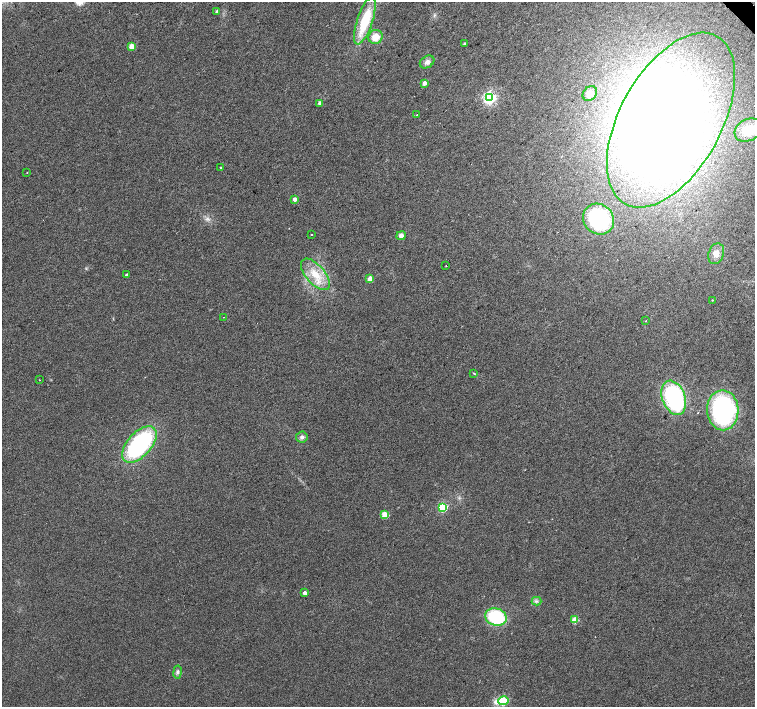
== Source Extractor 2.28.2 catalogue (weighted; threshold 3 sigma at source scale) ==
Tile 10 of 4 x 4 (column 2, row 3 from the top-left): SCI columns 1511-3015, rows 1628-3036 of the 6026 x 6007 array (HDU 1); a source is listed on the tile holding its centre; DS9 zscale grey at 2 x 2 block average (1 PNG px = mean of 2 x 2 image px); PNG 757 x 709 px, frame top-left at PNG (2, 2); each listed source drawn as its Kron ellipse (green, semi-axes under 4 px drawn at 4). Shown black and unused: <1% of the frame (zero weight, under 2 of 3 exposures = <1% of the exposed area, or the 3 px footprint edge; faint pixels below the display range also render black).
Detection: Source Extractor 2.28.2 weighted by HDU 2 'WHT'; one run over the whole footprint, this tile lists its part. Background 0.0157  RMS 0.0077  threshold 0.0345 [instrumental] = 3 sigma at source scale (4.5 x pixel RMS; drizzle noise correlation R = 1.50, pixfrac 1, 0.0396/0.0396 arcsec/px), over >= 5 px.
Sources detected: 43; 1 inside a brighter object's white glare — neither listed nor drawn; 1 inside a brighter listed object's ellipse — not listed separately; the other 41 listed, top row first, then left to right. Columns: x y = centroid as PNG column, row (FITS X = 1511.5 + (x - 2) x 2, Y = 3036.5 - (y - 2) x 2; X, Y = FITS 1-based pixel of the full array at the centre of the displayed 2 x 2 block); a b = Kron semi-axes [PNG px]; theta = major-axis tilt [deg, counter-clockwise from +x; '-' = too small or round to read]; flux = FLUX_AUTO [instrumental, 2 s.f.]
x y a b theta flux
217 11 4 3 - 2.5
365 21 25 7 72 76
375 37 7 6 - 21
464 44 3 2 - 2.6
132 46 3 3 - 35
427 62 8 5 33 7.6
424 83 3 2 - 13
590 93 8 6 50 11
489 98 4 4 - 400
320 103 3 3 - 7.5
417 114 2 2 - 1.9
671 120 96 50 61 1800
748 130 14 10 28 42
221 167 3 2 - 1.1
27 173 2 2 - 1.1
295 199 3 2 - 11
599 219 16 14 -42 160
312 234 2 2 - 0.99
401 236 5 4 - 7.9
716 254 11 7 70 13
446 266 2 2 - 1.4
315 274 19 9 -48 39
126 275 3 2 - 3.2
370 279 3 3 - 23
712 300 2 2 - 0.97
224 317 2 2 - 0.6
646 321 2 2 - 0.98
474 373 4 2 - 1.3
40 380 2 2 - 0.72
674 398 18 11 -69 240
723 410 20 15 -88 270
302 437 6 5 - 5.1
139 444 22 12 48 250
443 507 3 3 - 140
384 514 3 3 - 27
305 593 3 3 - 10
537 601 5 3 - 3.5
496 617 11 8 -18 130
575 620 3 3 - 52
177 672 6 4 82 4.1
503 701 5 3 - 120
Isophote crosses this tile's border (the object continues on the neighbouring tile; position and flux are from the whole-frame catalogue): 1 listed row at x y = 748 130
Diffuse or blended objects may show on this block-average render without a row.